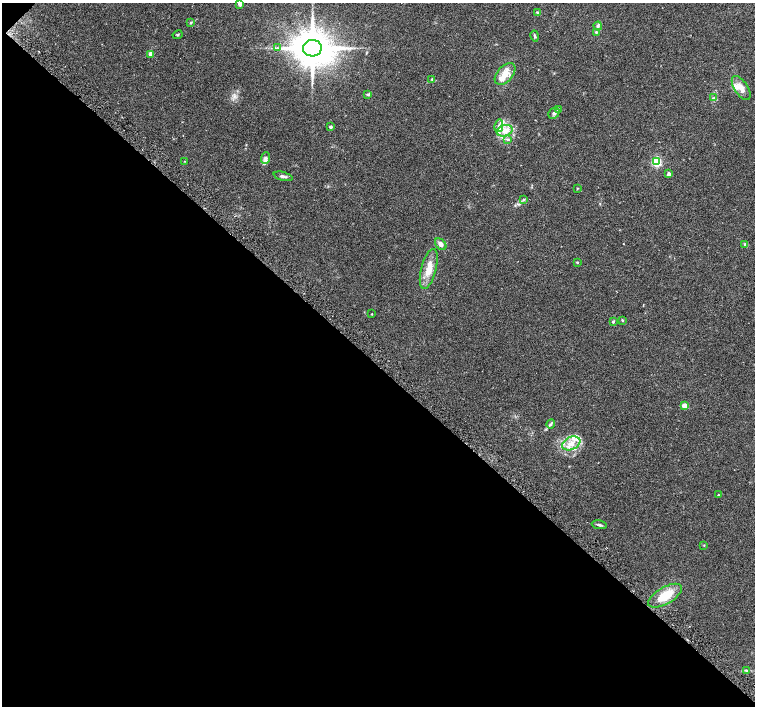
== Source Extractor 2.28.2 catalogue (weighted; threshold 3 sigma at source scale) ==
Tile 9 of 4 x 4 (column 1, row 3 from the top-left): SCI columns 23-1527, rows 1595-3002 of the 6070 x 6070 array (HDU 1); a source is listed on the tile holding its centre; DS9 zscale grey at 2 x 2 block average (1 PNG px = mean of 2 x 2 image px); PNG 757 x 708 px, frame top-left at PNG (2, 3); each listed source drawn as its Kron ellipse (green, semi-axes under 4 px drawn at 4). Shown black and unused: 49% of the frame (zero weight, under 2 of 3 exposures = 2% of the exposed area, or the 3 px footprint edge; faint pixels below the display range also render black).
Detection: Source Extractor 2.28.2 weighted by HDU 2 'WHT'; one run over the whole footprint, this tile lists its part. Background 0.118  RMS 0.0099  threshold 0.0445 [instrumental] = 3 sigma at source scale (4.5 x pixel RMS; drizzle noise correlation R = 1.50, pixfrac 1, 0.0396/0.0396 arcsec/px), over >= 5 px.
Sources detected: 48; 5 inside a brighter listed object's ellipse — not listed separately; the other 43 listed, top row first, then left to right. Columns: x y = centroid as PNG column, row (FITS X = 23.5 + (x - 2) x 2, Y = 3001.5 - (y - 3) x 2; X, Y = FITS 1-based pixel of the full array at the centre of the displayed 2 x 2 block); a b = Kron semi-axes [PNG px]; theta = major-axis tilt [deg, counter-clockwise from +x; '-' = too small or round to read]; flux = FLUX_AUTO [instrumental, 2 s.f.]
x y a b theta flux
240 4 4 4 - 7
537 12 3 3 - 2.3
191 23 3 2 - 1.4
598 26 4 4 - 3.4
596 32 4 3 - 2.4
178 35 5 2 - 1.8
535 36 5 3 - 3.2
278 48 3 2 - 2.4
312 48 9 8 - 7100
151 54 3 3 - 25
505 74 13 7 48 26
432 79 3 3 - 1.8
741 88 14 6 -57 17
368 94 4 3 - 2.9
713 98 4 2 - 2.1
558 109 4 4 - 3.4
554 113 6 5 - 6
499 126 6 3 78 5.6
331 127 3 3 - 4.3
505 131 8 5 19 15
508 139 3 3 - 2.7
265 158 6 4 71 6.4
184 161 2 2 - 0.9
657 162 3 3 - 200
669 174 3 2 - 9.3
283 176 10 3 -15 5.6
577 188 3 3 - 1.4
523 200 3 3 - 2.1
441 244 7 4 -48 9.4
745 244 4 3 - 2.3
577 262 3 3 - 1.9
429 269 21 7 75 31
372 314 2 2 - 1.1
622 320 3 3 - 1.8
613 322 3 3 - 2.8
684 405 3 3 - 31
551 424 5 3 - 3.4
571 443 9 6 24 18
718 495 3 2 - 1.4
599 525 8 3 -11 4
704 545 3 2 - 1.1
665 596 19 8 30 49
746 670 4 2 - 2.3
Isophote crosses this tile's border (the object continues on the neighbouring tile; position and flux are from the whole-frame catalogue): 1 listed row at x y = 240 4
Diffuse or blended objects may show on this block-average render without a row.